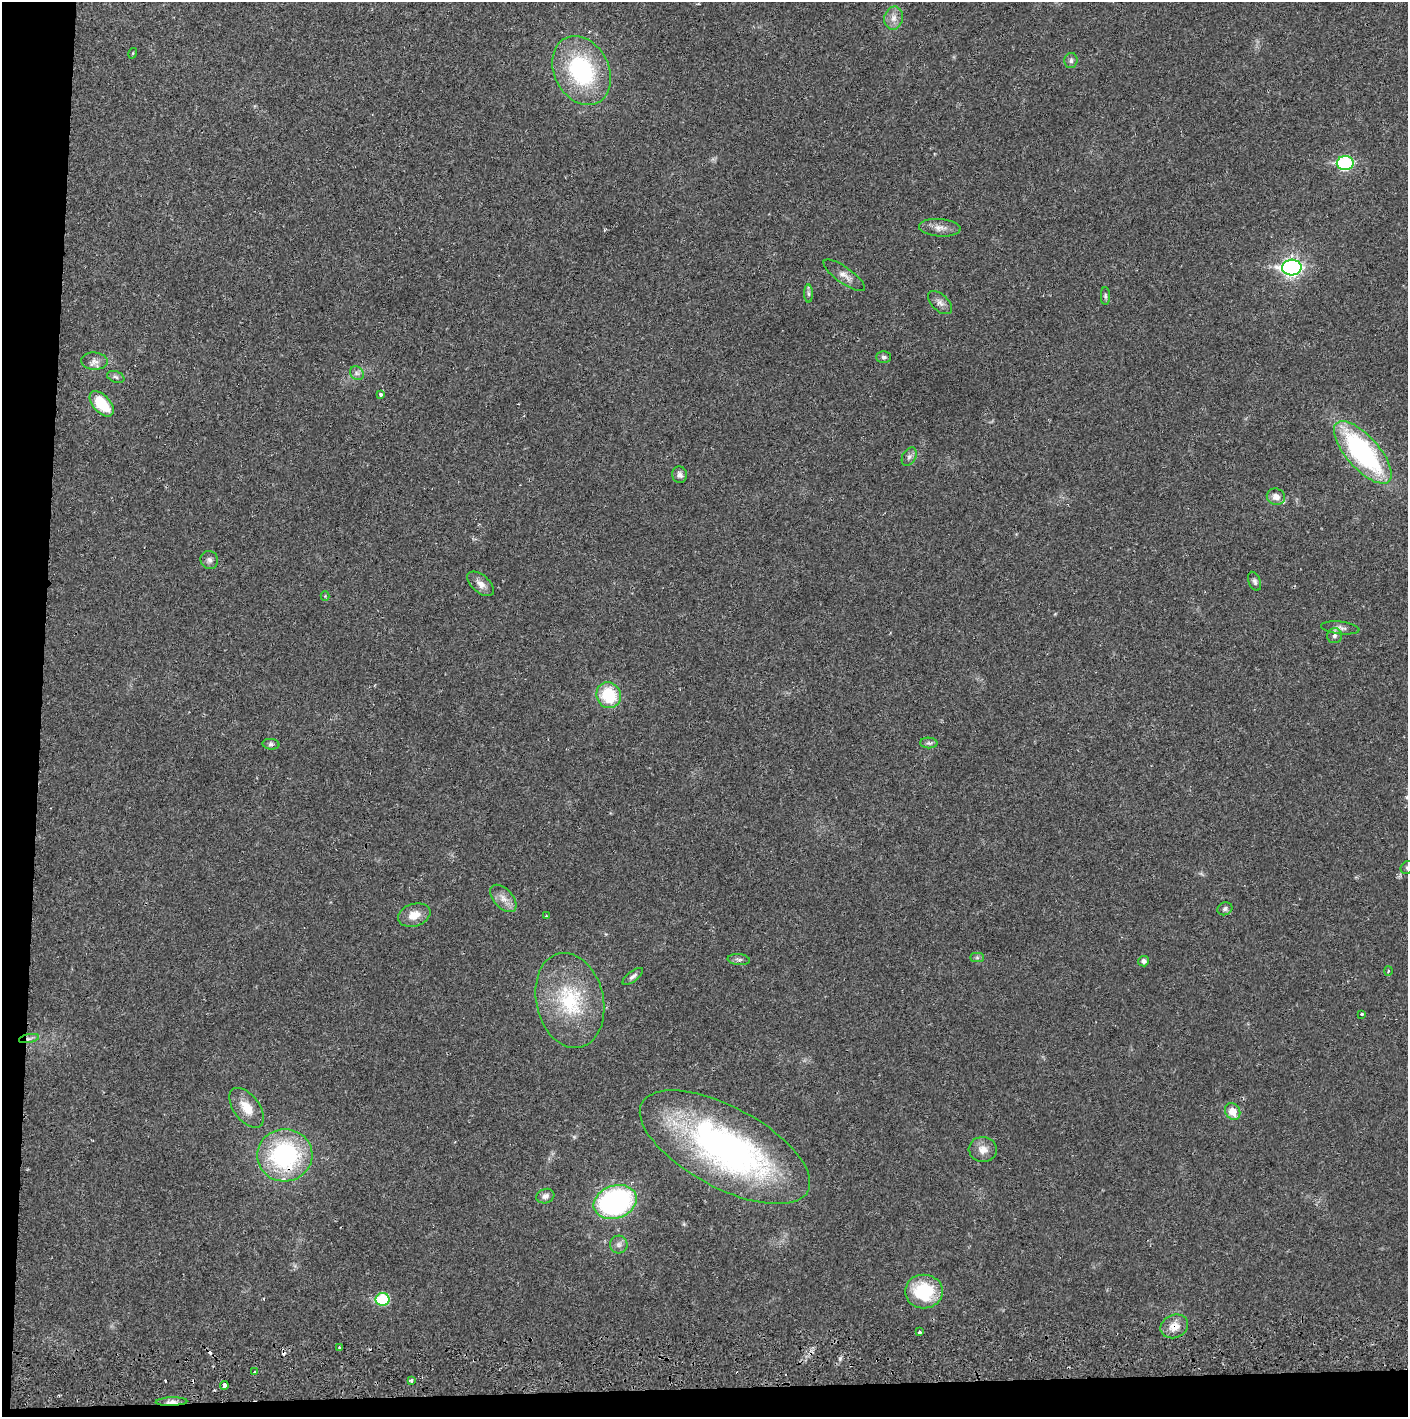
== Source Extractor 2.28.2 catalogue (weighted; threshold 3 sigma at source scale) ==
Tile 7 of 3 x 3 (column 1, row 3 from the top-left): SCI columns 4-1409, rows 56-1470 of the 4227 x 4359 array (HDU 1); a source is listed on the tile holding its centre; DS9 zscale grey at full resolution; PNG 1410 x 1419 px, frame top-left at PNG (2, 2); each listed source drawn as its Kron ellipse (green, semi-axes under 4 px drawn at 4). Shown black and unused: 5% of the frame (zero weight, under 2 of 3 exposures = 3% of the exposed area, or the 3 px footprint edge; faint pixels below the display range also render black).
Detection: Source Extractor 2.28.2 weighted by HDU 2 'WHT'; one run over the whole footprint, this tile lists its part. Background 0.0223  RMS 0.0035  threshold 0.0157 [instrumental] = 3 sigma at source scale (4.5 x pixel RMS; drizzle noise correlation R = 1.50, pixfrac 1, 0.05/0.05 arcsec/px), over >= 5 px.
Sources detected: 68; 1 inside a brighter object's white glare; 6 cosmic-ray / hot-pixel residue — neither listed nor drawn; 1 inside a brighter listed object's ellipse — not listed separately; the other 60 listed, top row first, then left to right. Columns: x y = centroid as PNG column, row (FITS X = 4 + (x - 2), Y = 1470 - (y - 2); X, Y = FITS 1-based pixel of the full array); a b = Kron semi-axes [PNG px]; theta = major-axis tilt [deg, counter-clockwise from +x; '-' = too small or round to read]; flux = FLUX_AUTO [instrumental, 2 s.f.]
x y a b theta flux
894 18 12 9 76 2.5
133 53 5 3 - 0.32
1071 61 7 6 - 1.1
581 70 36 27 -63 39
1345 163 8 7 - 40
940 228 21 9 -4 2.9
1292 268 9 8 - 110
844 275 25 8 -35 2.8
809 294 9 4 -89 0.92
1105 296 9 4 -90 0.64
940 303 14 8 -43 1.9
884 357 7 6 - 0.86
95 361 13 8 -4 2.2
357 373 7 6 - 1.1
116 377 9 5 -20 0.93
381 394 4 3 - 0.98
102 404 15 8 -48 12
1363 452 39 16 -48 64
909 457 10 6 60 1.2
680 475 8 7 - 1.5
1276 497 9 8 - 2.5
209 560 9 8 - 1.4
1255 581 10 6 -68 0.98
481 584 16 9 -41 2.5
325 596 4 4 - 0.38
1340 628 19 6 -7 1.7
1334 636 7 7 - 1.1
609 695 13 12 - 16
929 743 9 5 -1 0.93
271 744 8 5 -6 0.91
1407 867 7 6 - 0.8
503 898 16 9 -47 3.1
1225 909 7 6 - 0.94
414 915 17 11 18 4.8
546 916 3 3 - 0.34
977 958 7 4 0 0.67
739 960 11 5 -5 1
1144 961 5 5 - 1.3
1388 971 5 3 - 0.4
633 976 12 5 37 1.2
570 1000 48 33 -77 28
1362 1014 3 3 - 1.6
29 1039 10 4 11 1
247 1108 23 12 -53 6.2
1233 1111 9 7 -59 4.6
725 1147 94 40 -28 130
983 1149 14 12 -6 3.3
285 1155 27 26 - 47
545 1196 9 7 20 1.6
615 1202 22 16 19 82
619 1245 9 8 - 1.5
924 1291 19 17 0 19
383 1299 7 6 - 21
1174 1326 14 11 23 4.4
919 1332 3 3 - 2.6
339 1348 4 3 - 0.59
255 1372 3 3 - 0.93
411 1380 3 3 - 1.8
224 1386 4 4 - 2.2
171 1402 16 4 2 1.8
Overlapping masked pixels (flux is a lower limit): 4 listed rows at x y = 29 1039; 285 1155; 1174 1326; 171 1402
Isophote crosses this tile's border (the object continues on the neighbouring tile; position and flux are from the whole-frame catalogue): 1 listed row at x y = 1407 867
Unlisted compact peaks at least as high as the median listed source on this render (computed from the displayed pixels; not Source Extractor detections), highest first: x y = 840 1358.